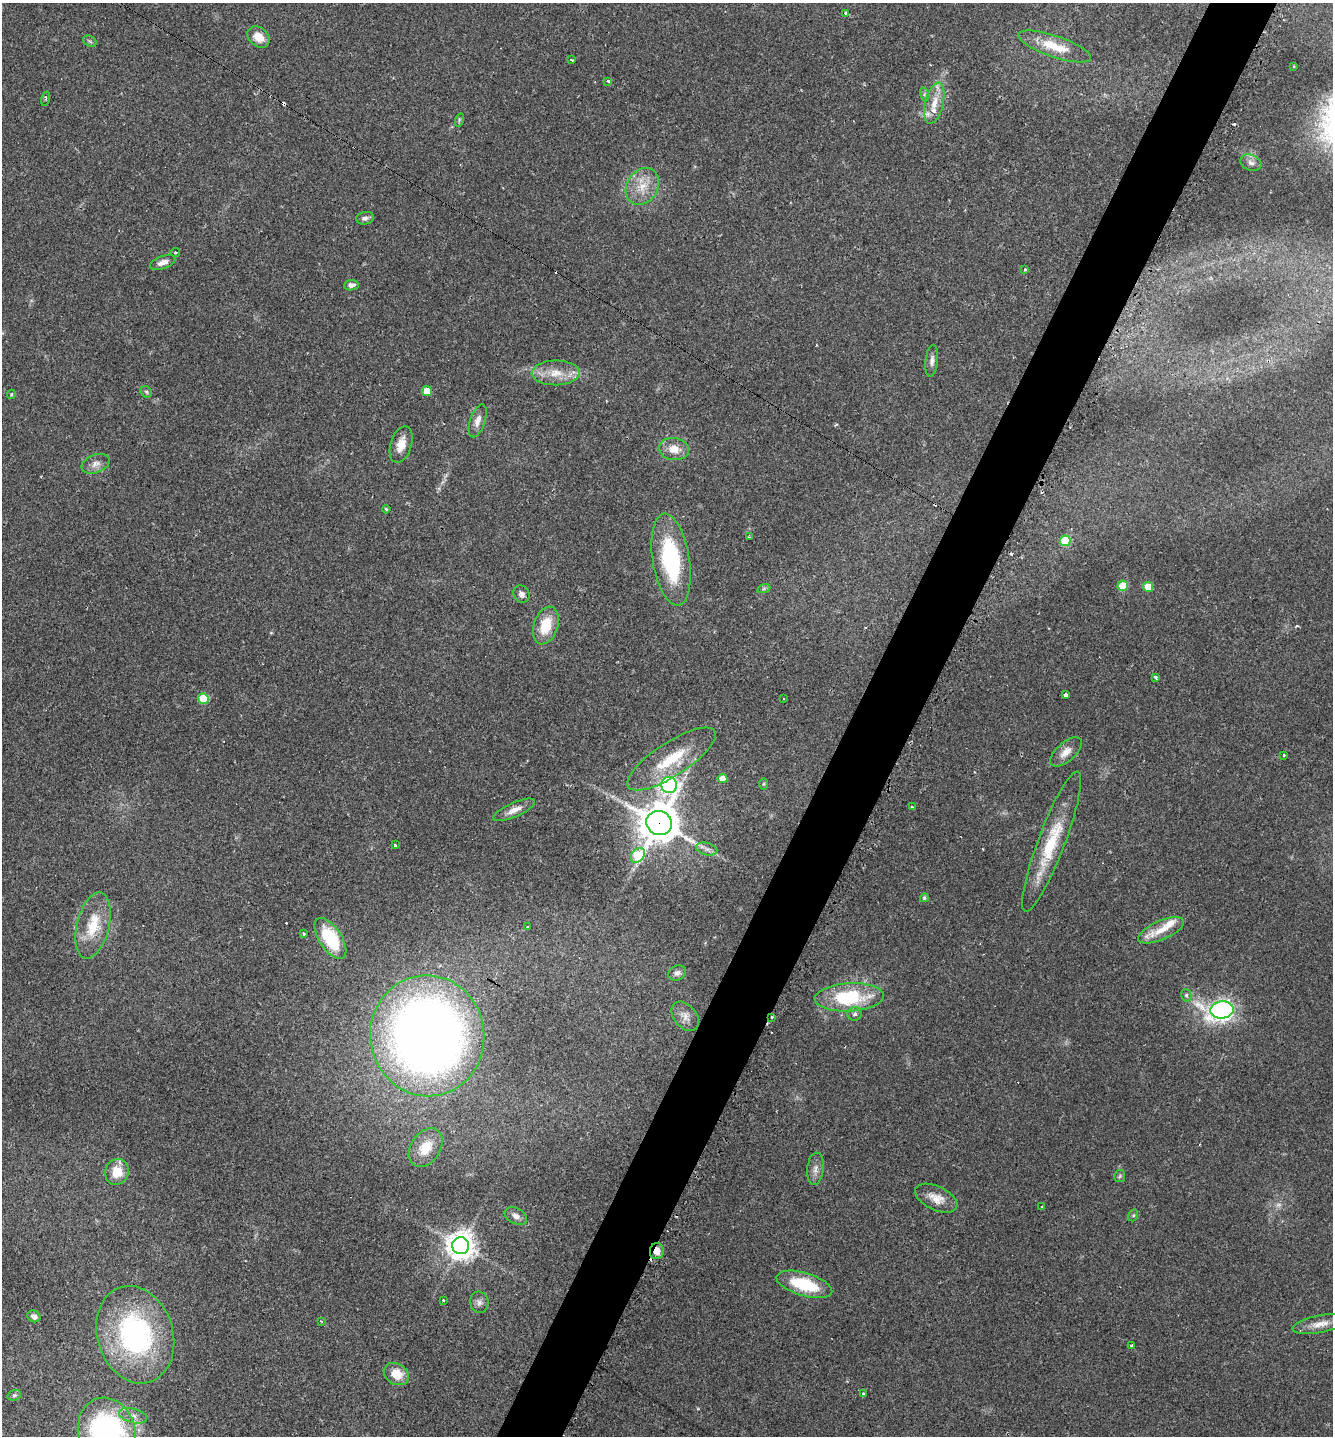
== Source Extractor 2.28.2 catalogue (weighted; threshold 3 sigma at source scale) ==
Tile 10 of 4 x 4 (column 2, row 3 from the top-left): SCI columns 1612-2942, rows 1446-2879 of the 5765 x 5746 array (HDU 1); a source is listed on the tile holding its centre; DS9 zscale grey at full resolution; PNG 1335 x 1438 px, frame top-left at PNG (2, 3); each listed source drawn as its Kron ellipse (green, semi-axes under 4 px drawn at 4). Shown black and unused: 5% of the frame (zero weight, under 2 of 3 exposures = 1% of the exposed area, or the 3 px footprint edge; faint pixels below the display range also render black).
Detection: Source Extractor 2.28.2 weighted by HDU 2 'WHT'; one run over the whole footprint, this tile lists its part. Background 0.0567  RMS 0.0073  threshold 0.0329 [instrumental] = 3 sigma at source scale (4.5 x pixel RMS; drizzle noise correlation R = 1.50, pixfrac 1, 0.05/0.05 arcsec/px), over >= 5 px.
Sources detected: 106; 1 too faint to see at this stretch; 11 cosmic-ray / hot-pixel residue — neither listed nor drawn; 4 inside a brighter listed object's ellipse — not listed separately; the other 90 listed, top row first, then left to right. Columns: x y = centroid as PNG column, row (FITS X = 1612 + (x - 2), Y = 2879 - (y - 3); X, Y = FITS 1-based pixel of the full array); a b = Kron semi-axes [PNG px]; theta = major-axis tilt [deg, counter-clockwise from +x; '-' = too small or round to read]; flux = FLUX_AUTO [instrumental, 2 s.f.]
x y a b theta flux
845 14 3 3 - 41
258 37 12 9 -41 9.5
90 41 7 5 -31 1.4
1055 46 38 10 -19 22
572 60 3 2 - 0.72
1294 66 2 2 - 0.72
608 81 3 3 - 1.9
924 94 7 4 -73 1.4
46 99 7 3 77 0.8
934 103 21 9 77 11
459 120 7 4 73 1.1
1251 163 11 8 -22 3.3
642 186 19 15 58 15
365 218 9 6 11 2.5
175 252 4 4 - 1.2
163 262 13 6 19 4.5
1025 269 4 4 - 0.89
351 285 7 5 7 3.3
932 361 16 6 83 3.7
556 373 24 12 0 14
427 391 5 5 - 14
146 392 6 5 - 1.2
11 394 5 4 - 0.77
478 421 17 7 71 5.5
401 445 19 10 72 9
674 449 15 11 -8 9.9
96 464 14 9 20 5
386 509 4 4 - 0.94
749 537 2 2 - 0.42
1065 541 5 5 - 34
671 560 46 18 -81 75
1123 586 5 5 - 20
1148 587 5 5 - 13
764 588 7 4 20 1.3
521 594 9 7 -54 2.7
546 625 19 12 72 19
1155 677 4 3 - 2
1066 695 4 3 - 3.2
203 699 5 5 - 31
783 699 3 2 - 0.5
1066 752 19 9 41 7.2
1284 755 3 3 - 0.77
671 759 52 16 33 34
722 779 5 4 - 10
764 784 6 4 88 0.86
669 785 8 7 - 230
912 807 3 3 - 1.3
514 810 23 7 24 6.5
659 823 13 12 - 1900
1052 842 75 13 69 39
395 845 3 3 - 1.8
707 849 11 6 -16 3
638 855 8 6 52 50
924 898 4 4 - 1.3
93 925 34 16 76 25
528 927 3 3 - 2
1161 930 25 9 24 10
303 934 3 3 - 2.7
330 938 23 11 -57 45
677 973 9 7 26 2.8
1186 995 6 5 - 1.4
849 997 34 14 3 51
1222 1010 12 8 6 310
855 1014 7 7 - 2
685 1016 17 11 -50 5.8
772 1017 3 3 - 0.88
427 1036 60 57 -80 780
426 1148 21 14 56 15
815 1169 16 8 85 4.6
117 1172 13 11 70 14
1120 1176 6 5 - 1.2
936 1198 23 12 -26 9.4
1042 1206 3 2 - 0.79
1133 1215 6 4 69 1
516 1216 12 7 -29 3.8
461 1246 8 8 - 990
657 1251 8 7 - 5.5
804 1284 29 11 -17 33
443 1300 3 3 - 1.3
479 1302 11 9 -81 3.4
34 1316 7 5 -25 3
321 1321 3 3 - 0.92
1320 1324 28 8 11 8.4
135 1335 50 38 -73 130
1131 1346 3 3 - 1.7
396 1374 13 10 -32 13
863 1394 3 3 - 2.8
14 1395 7 5 20 1.3
133 1416 14 7 -15 4.6
107 1432 35 28 -73 170
Overlapping masked pixels (flux is a lower limit): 3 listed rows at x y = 659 823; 772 1017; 657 1251
Isophote crosses this tile's border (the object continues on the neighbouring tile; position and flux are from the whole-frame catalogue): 1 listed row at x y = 107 1432